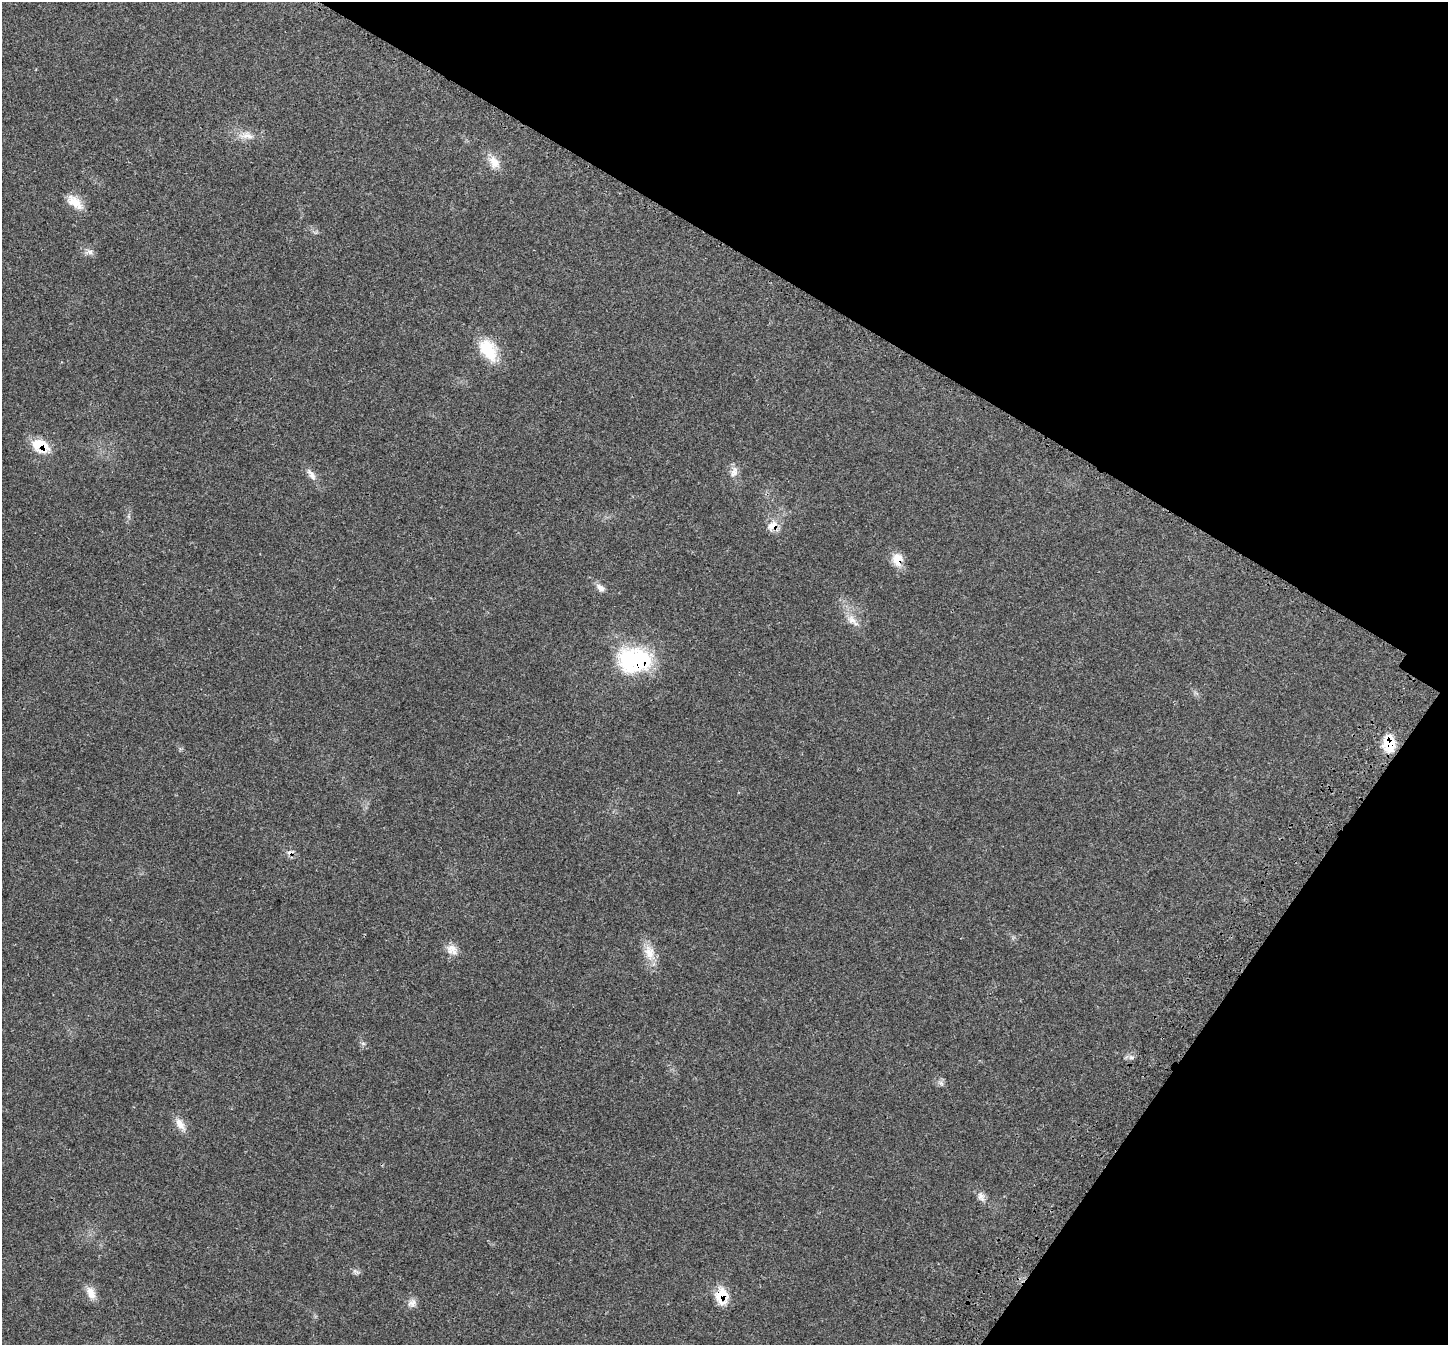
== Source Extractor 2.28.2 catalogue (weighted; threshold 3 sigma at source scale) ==
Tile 8 of 4 x 4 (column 4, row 2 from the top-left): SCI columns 4448-5893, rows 2933-4275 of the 6007 x 6004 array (HDU 1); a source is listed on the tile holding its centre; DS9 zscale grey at full resolution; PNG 1450 x 1347 px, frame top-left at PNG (2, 2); no overlay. Shown black and unused: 28% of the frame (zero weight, under 3 of 4 exposures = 8% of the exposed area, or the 3 px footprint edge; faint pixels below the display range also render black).
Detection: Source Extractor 2.28.2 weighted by HDU 2 'WHT'; one run over the whole footprint, this tile lists its part. Background 0.0209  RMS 0.0033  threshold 0.015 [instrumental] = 3 sigma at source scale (4.5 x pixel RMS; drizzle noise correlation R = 1.50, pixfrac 1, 0.05/0.05 arcsec/px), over >= 5 px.
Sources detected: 23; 1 cosmic-ray / hot-pixel residue — not listed; the other 22 listed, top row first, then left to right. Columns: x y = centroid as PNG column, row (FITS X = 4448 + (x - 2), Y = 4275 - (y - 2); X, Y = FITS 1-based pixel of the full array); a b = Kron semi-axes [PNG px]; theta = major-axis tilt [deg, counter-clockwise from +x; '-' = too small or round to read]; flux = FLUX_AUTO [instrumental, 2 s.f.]
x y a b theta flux
247 136 19 9 -4 3.2
494 162 19 12 -61 3.8
75 202 22 11 -38 4.6
90 252 9 7 -52 1.2
488 350 30 18 -57 10
40 445 20 13 -25 8
734 472 15 8 63 2
311 474 19 7 -55 2.1
772 525 17 9 34 3.4
897 559 16 13 86 4.1
600 588 14 7 -41 1.7
852 620 21 8 -44 3.1
635 660 39 28 0 31
1389 744 19 13 -86 8.1
452 948 15 11 35 2.9
649 952 22 13 -75 4.9
941 1083 8 5 -45 0.82
180 1124 19 9 -56 3
981 1197 15 8 -65 1.8
91 1293 17 10 -69 3.1
722 1296 20 15 90 6.5
412 1303 12 9 37 1.8
Overlapping masked pixels (flux is a lower limit): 6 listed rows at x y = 40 445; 772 525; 897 559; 635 660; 1389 744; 722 1296